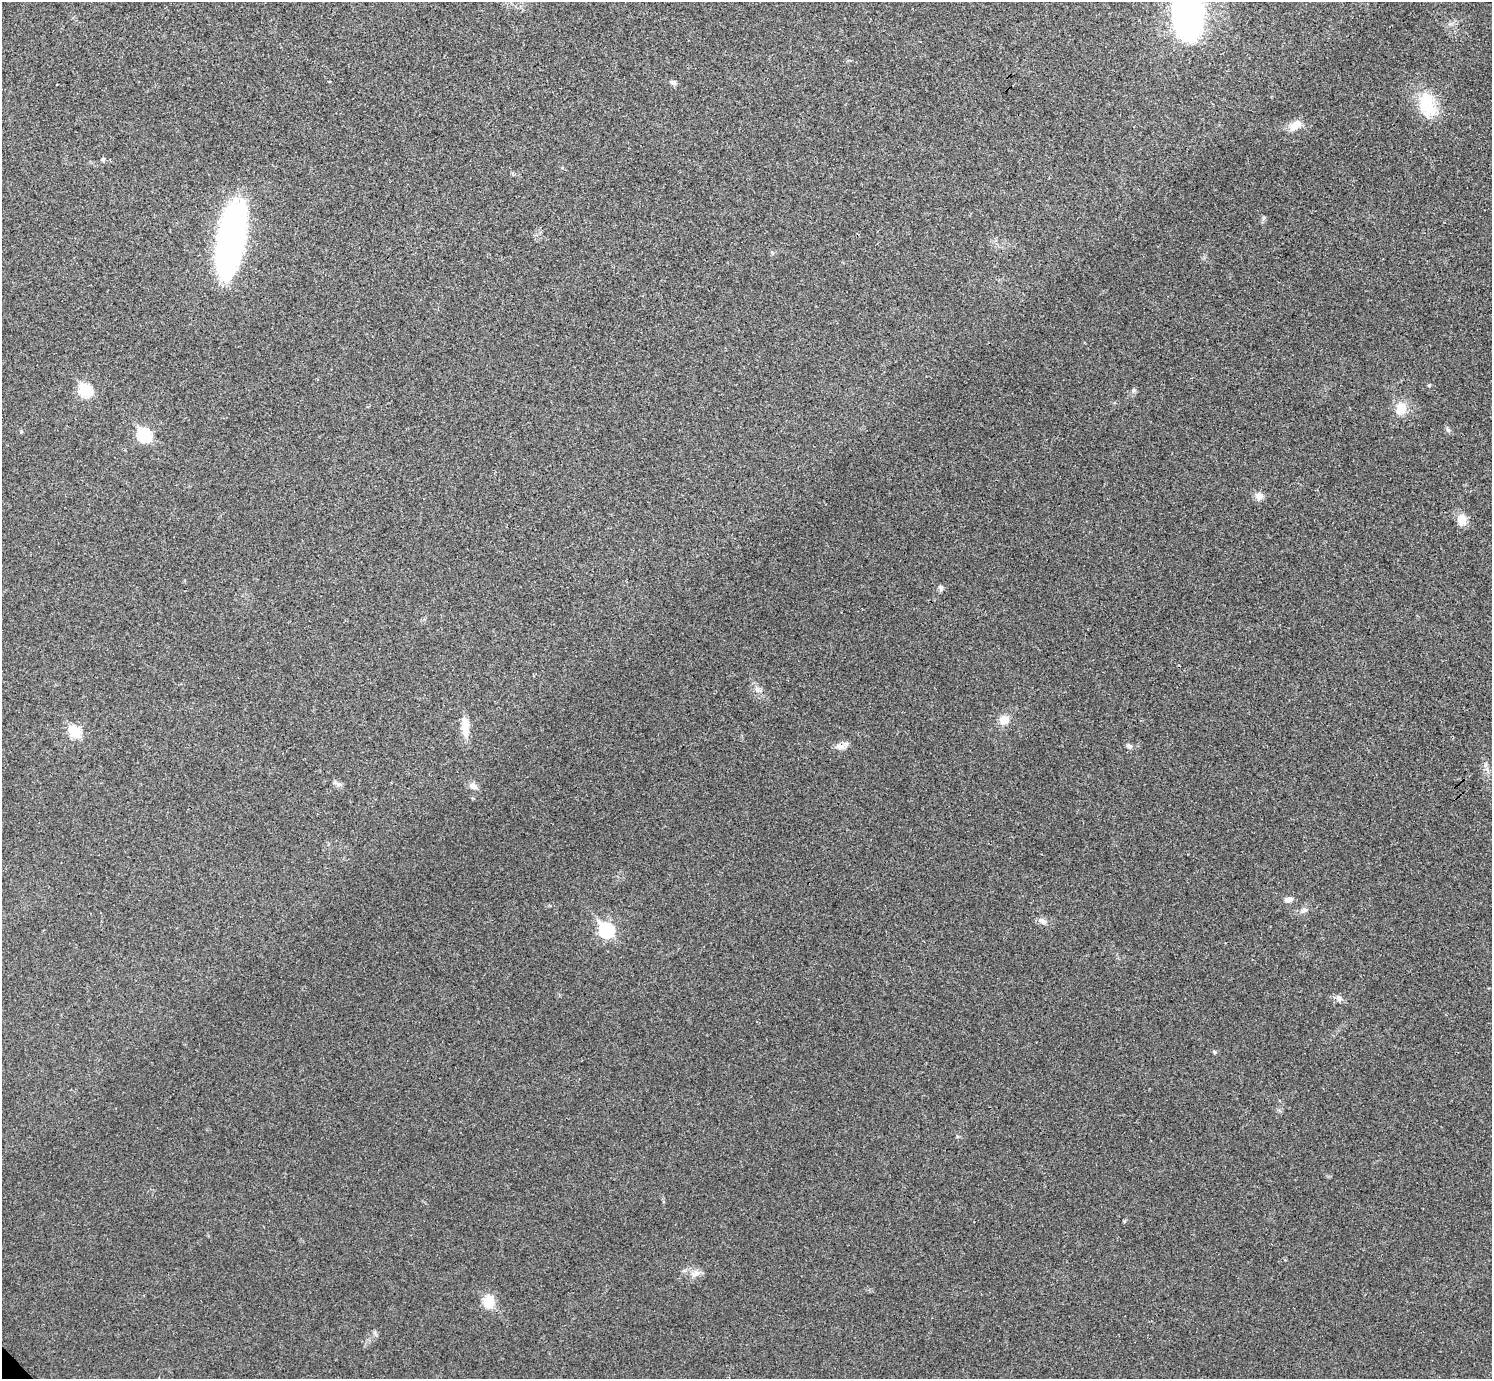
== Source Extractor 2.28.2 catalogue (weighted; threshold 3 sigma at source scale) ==
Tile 10 of 4 x 4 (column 2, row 3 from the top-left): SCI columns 1502-2991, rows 1543-2919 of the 5983 x 5981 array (HDU 1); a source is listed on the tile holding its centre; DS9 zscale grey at full resolution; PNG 1494 x 1381 px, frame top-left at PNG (2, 2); no overlay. Shown black and unused: <1% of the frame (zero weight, under 3 of 4 exposures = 1% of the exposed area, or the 3 px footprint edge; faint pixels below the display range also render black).
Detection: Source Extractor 2.28.2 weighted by HDU 2 'WHT'; one run over the whole footprint, this tile lists its part. Background 0.029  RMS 0.0049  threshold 0.022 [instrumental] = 3 sigma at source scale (4.5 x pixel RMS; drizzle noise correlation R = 1.50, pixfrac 1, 0.05/0.05 arcsec/px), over >= 5 px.
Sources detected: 31; all 31 listed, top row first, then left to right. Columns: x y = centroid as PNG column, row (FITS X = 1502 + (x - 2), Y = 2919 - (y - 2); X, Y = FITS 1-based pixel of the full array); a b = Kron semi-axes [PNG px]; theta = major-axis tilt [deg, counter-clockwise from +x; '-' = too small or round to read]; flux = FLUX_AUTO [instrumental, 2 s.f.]
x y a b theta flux
1188 16 36 24 -83 150
673 82 9 6 -20 1.2
1427 105 33 19 -75 20
1295 125 20 9 40 4.8
103 159 5 4 - 0.75
231 239 65 21 80 160
1429 385 5 4 - 0.56
85 390 7 6 - 40
1133 390 6 4 89 0.8
1400 410 16 14 34 7.1
1448 430 7 4 -45 0.98
144 435 7 6 - 50
1259 496 10 9 - 2.9
1462 520 13 10 -84 5.6
941 588 7 6 - 1.2
757 690 8 5 -60 1.5
1004 720 11 10 - 5
465 727 26 9 -89 6.8
75 732 7 6 - 30
1129 746 9 5 -31 1.1
840 747 12 7 -13 2.6
338 784 10 5 -26 1.5
473 786 12 8 -26 2.4
1288 900 11 7 8 2.2
1304 910 9 6 15 1.7
1042 921 12 6 -24 1.9
606 930 8 7 - 82
1339 998 9 7 -38 1.7
1214 1052 6 3 -71 0.52
695 1274 14 7 43 2.8
489 1302 14 11 83 9.9
Isophote crosses this tile's border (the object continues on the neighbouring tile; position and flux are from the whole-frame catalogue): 1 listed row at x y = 1188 16
Unlisted compact peaks at least as high as the median listed source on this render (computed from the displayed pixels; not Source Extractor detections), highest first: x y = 1124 1221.